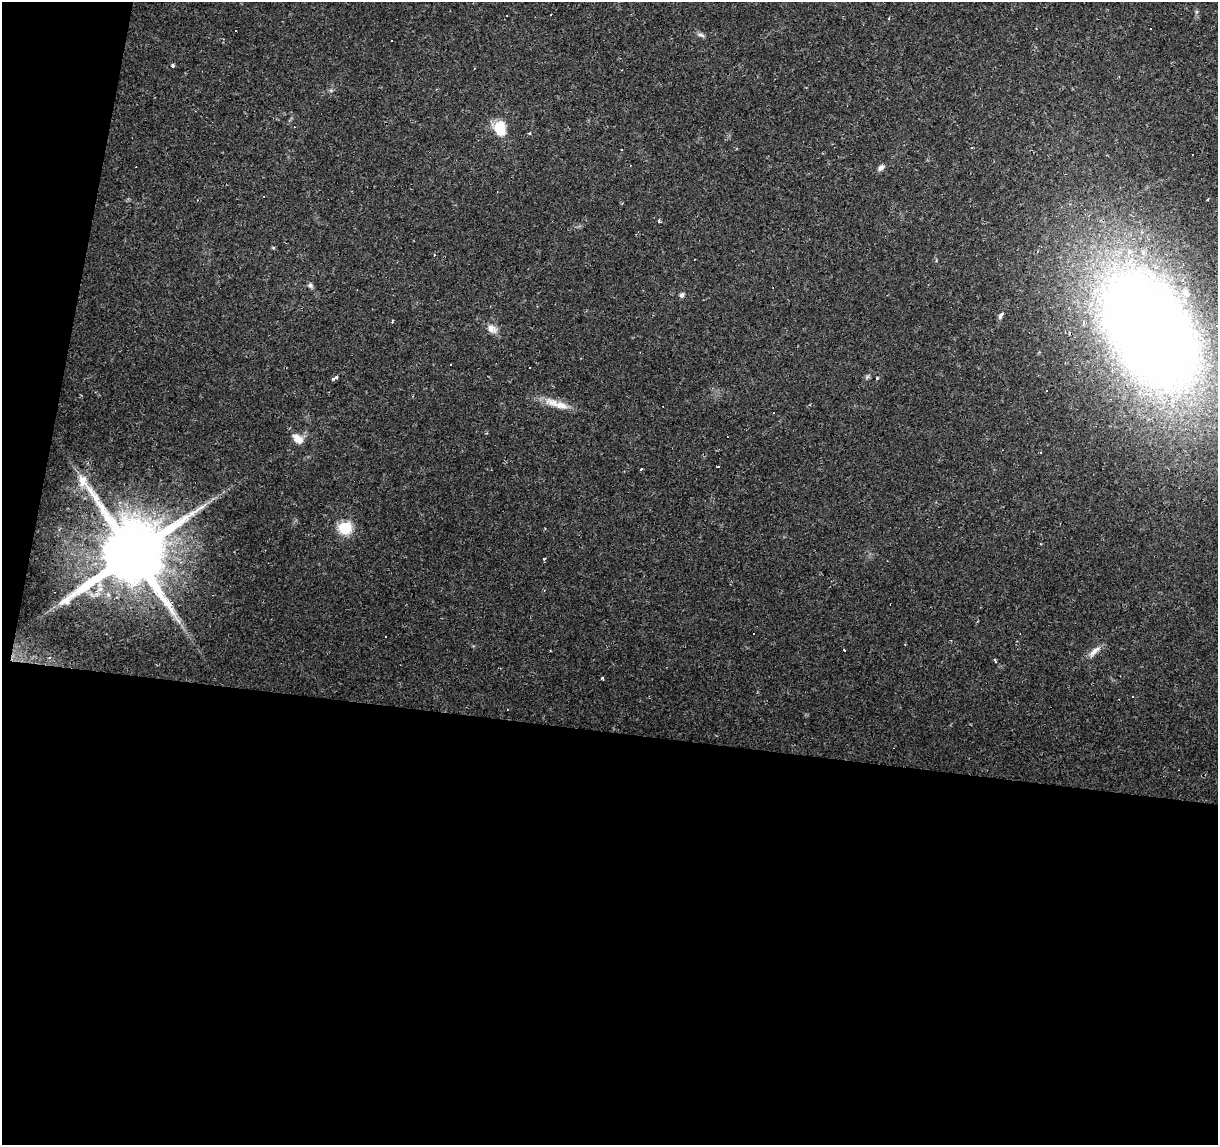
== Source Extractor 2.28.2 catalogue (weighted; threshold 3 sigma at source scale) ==
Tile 13 of 4 x 4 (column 1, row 4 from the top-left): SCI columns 5-1220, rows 283-1425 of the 4869 x 5077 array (HDU 1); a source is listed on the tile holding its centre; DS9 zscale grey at full resolution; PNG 1220 x 1147 px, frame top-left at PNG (2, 2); no overlay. Shown black and unused: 39% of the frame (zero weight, under 2 of 3 exposures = <1% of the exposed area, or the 3 px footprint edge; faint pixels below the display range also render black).
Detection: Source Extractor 2.28.2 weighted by HDU 2 'WHT'; one run over the whole footprint, this tile lists its part. Background 0.0556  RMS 0.0046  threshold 0.0207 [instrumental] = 3 sigma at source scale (4.5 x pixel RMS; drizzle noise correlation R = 1.50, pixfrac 1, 0.0396/0.0396 arcsec/px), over >= 5 px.
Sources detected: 60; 21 cosmic-ray / hot-pixel residue — not listed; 4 inside a brighter listed object's ellipse — not listed separately; the other 35 listed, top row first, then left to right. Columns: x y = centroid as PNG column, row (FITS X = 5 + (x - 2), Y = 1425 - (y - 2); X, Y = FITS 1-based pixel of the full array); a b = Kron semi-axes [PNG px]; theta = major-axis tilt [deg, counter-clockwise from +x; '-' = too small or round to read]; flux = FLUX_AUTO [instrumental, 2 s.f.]
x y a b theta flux
701 35 11 5 -18 1.3
391 40 2 2 - 0.36
172 66 4 4 - 0.89
331 90 6 4 18 0.69
500 128 14 10 -82 14
529 133 4 3 - 0.45
972 148 3 2 - 0.52
881 168 8 6 55 1.7
659 221 5 3 - 0.7
273 248 6 4 -1 0.48
310 285 8 6 -58 1.1
682 295 5 5 - 1.7
1000 315 10 5 62 1.2
392 321 3 3 - 1.1
492 329 15 10 -36 3.7
1150 330 111 66 -58 850
450 365 3 2 - 0.43
877 378 4 4 - 0.46
333 379 4 3 - 1.3
1046 390 3 3 - 2.1
561 405 20 11 -16 6.4
774 413 2 2 - 0.34
298 439 16 10 -40 4.6
1041 452 3 2 - 0.52
345 527 7 6 - 47
133 553 21 18 67 5800
545 559 4 3 - 0.69
754 634 3 3 - 1.4
385 637 3 2 - 0.38
844 649 3 3 - 1.9
1094 651 21 7 43 3.6
49 658 6 5 - 1.1
995 660 5 3 - 0.72
602 678 4 3 - 0.73
1132 697 2 2 - 0.31
Overlapping masked pixels (flux is a lower limit): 2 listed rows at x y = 1150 330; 133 553